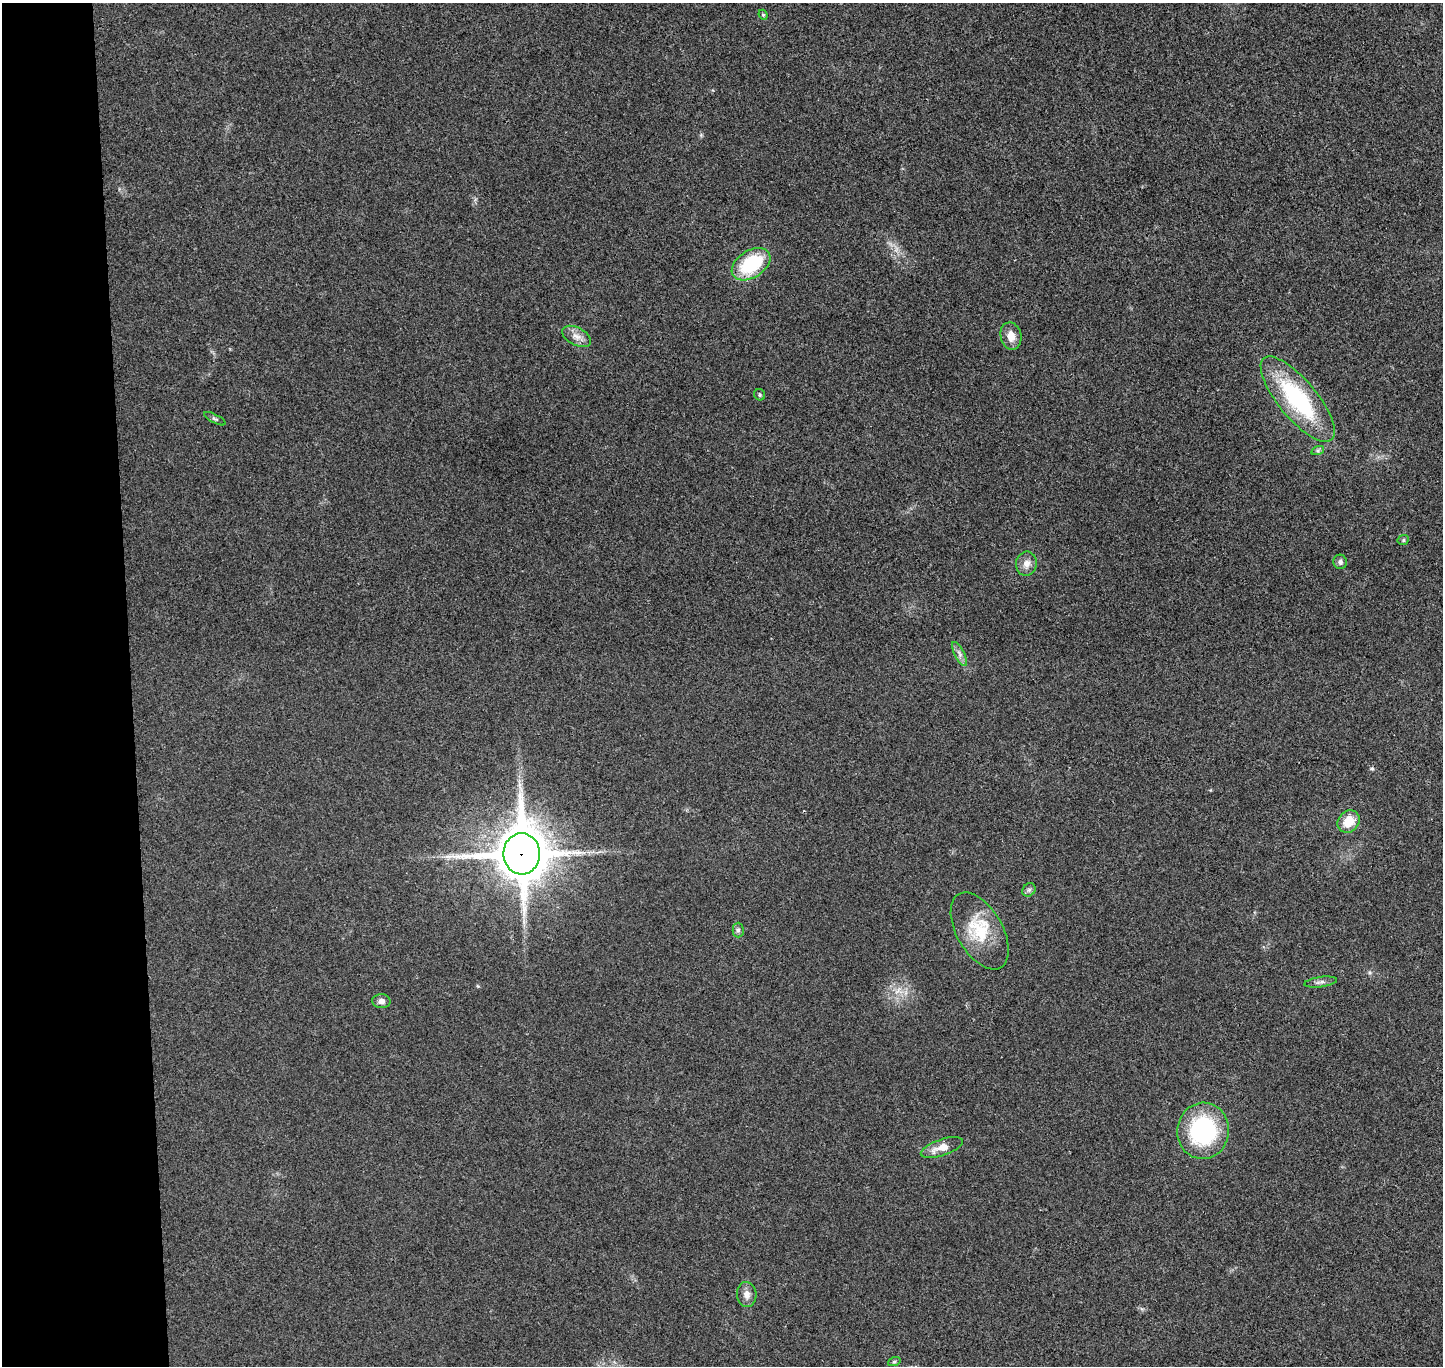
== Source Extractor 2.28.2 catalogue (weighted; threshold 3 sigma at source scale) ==
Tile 4 of 3 x 3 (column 1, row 2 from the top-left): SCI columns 56-1496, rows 1495-2858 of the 4436 x 4365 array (HDU 1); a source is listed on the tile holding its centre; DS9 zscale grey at full resolution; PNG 1445 x 1368 px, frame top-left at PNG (2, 3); each listed source drawn as its Kron ellipse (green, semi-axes under 4 px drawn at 4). Shown black and unused: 9% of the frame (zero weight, under 3 of 4 exposures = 6% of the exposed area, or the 3 px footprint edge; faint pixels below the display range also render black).
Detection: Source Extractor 2.28.2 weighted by HDU 2 'WHT'; one run over the whole footprint, this tile lists its part. Background 0.0268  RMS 0.006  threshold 0.0269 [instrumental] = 3 sigma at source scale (4.5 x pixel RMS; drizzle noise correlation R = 1.50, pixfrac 1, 0.05/0.05 arcsec/px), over >= 5 px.
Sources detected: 24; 1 cosmic-ray / hot-pixel residue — neither listed nor drawn; the other 23 listed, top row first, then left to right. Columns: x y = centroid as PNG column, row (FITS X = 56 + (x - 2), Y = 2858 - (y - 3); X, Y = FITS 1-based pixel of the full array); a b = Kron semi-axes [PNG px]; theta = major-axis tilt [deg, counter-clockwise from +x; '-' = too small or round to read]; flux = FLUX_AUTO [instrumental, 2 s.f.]
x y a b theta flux
763 15 5 4 - 0.81
751 264 21 13 33 39
576 336 16 9 -28 4.8
1011 336 14 10 -79 6.5
760 395 6 5 - 1
1298 399 53 19 -50 69
215 419 12 4 -28 1.2
1318 450 6 4 19 1.1
1403 540 6 5 - 0.97
1340 562 7 7 - 1.9
1026 564 12 10 80 4.6
959 654 13 5 -62 2.5
1349 822 12 10 46 11
522 854 20 18 -89 2800
1029 890 7 6 - 1.5
738 930 7 5 -90 1.4
980 931 42 23 -60 27
1321 982 16 5 8 2.3
381 1001 9 7 -2 3
1203 1131 28 26 82 67
942 1147 22 8 19 8.2
747 1294 12 9 -86 4.2
894 1362 6 4 19 0.84
Overlapping masked pixels (flux is a lower limit): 1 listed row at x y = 522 854